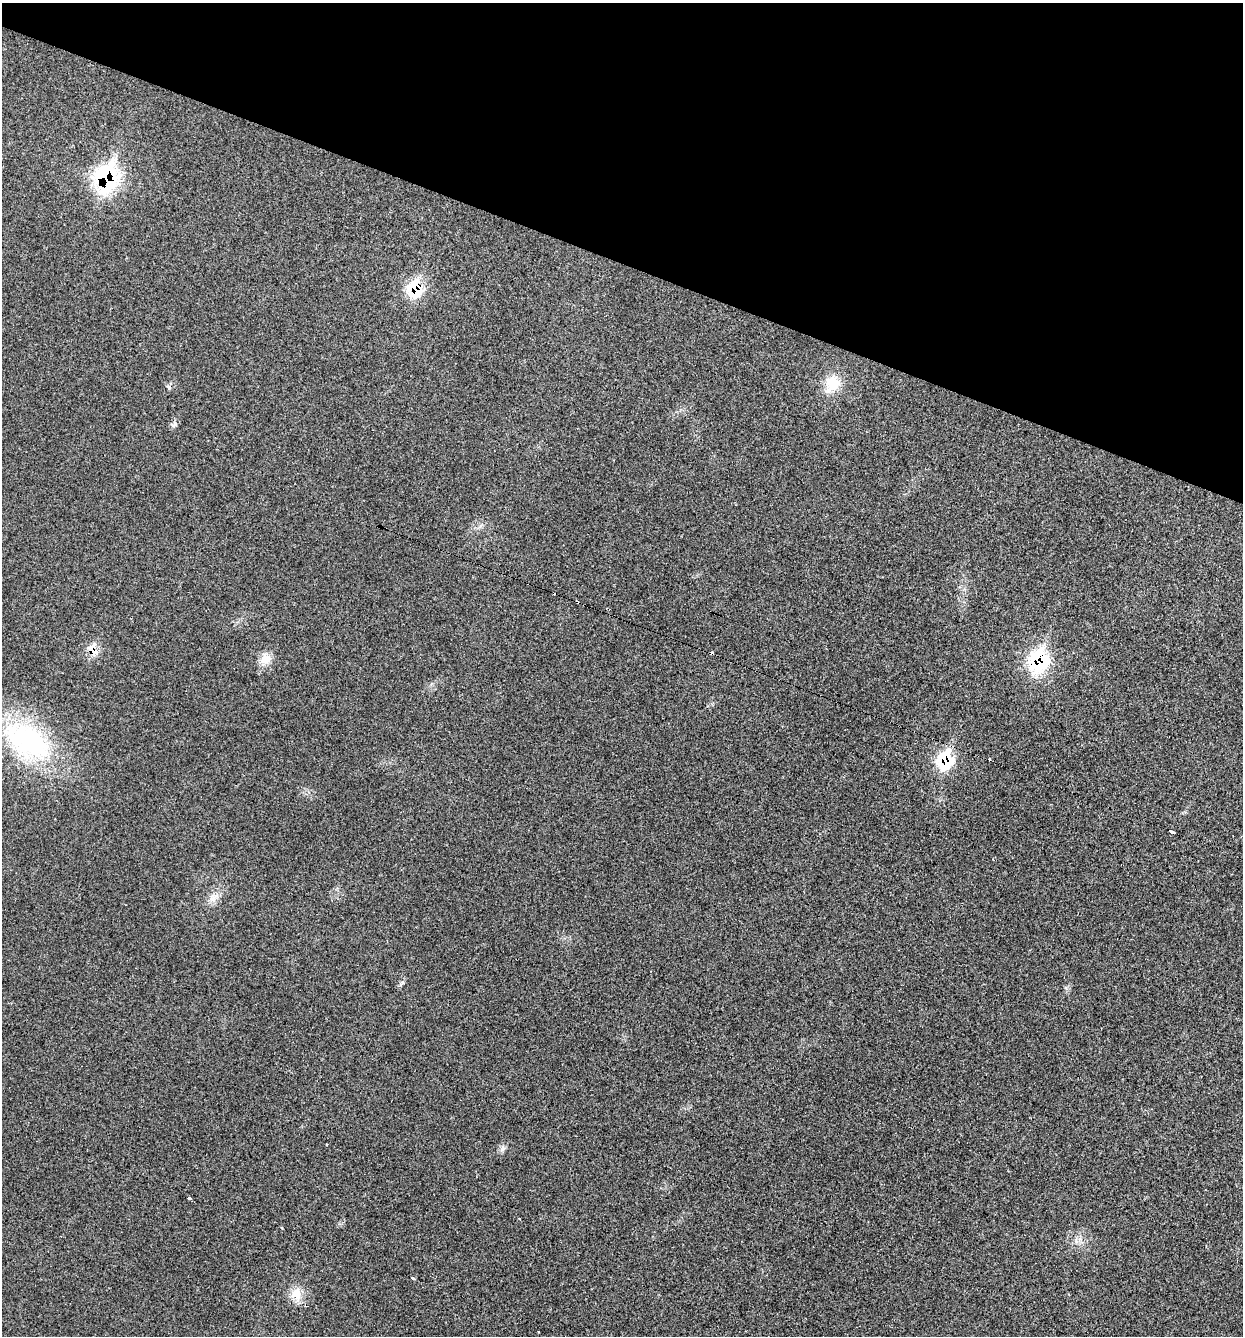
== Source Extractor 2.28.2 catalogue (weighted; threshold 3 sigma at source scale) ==
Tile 2 of 4 x 4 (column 2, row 1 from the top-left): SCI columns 1424-2664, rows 4005-5338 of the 5408 x 5362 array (HDU 1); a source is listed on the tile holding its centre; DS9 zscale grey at full resolution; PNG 1245 x 1338 px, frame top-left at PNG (2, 3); no overlay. Shown black and unused: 20% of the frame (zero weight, under 2 of 3 exposures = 3% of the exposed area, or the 3 px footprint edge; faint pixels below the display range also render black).
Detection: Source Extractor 2.28.2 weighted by HDU 2 'WHT'; one run over the whole footprint, this tile lists its part. Background 0.0559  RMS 0.0085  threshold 0.0384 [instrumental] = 3 sigma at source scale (4.5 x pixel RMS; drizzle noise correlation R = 1.50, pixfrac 1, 0.05/0.05 arcsec/px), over >= 5 px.
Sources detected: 24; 6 cosmic-ray / hot-pixel residue — not listed; the other 18 listed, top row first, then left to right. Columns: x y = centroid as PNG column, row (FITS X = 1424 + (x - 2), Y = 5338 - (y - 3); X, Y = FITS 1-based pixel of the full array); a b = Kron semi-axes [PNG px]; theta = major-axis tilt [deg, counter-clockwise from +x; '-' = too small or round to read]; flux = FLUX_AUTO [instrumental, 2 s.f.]
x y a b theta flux
106 178 24 18 84 120
415 289 20 16 -87 31
832 384 22 18 64 20
169 387 7 5 -51 1.7
175 424 9 4 -69 1.8
577 602 4 3 - 2
92 649 17 10 -81 9.7
265 659 15 12 32 8.9
1038 661 19 15 -85 81
27 741 71 38 -33 120
945 760 18 14 80 45
1171 831 4 3 - 8.7
213 899 8 5 -45 3
503 1148 8 6 76 2.7
190 1198 4 3 - 2.7
519 1218 3 2 - 0.71
413 1278 3 3 - 5.3
297 1294 19 12 -79 12
Overlapping masked pixels (flux is a lower limit): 6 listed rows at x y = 106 178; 415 289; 577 602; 92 649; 1038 661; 945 760
Unlisted compact peaks at least as high as the median listed source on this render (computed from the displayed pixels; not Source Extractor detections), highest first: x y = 403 983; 1080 1239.